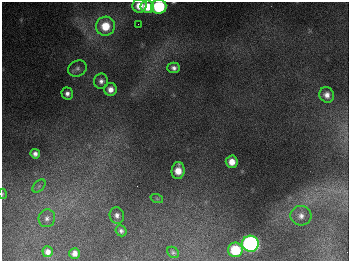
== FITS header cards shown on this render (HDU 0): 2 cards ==
NAXIS1  =                  347
NAXIS2  =                  259

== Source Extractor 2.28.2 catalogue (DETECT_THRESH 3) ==
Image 347 x 259 px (HDU 0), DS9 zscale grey, 1 PNG px = 1 image px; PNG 351 x 263 px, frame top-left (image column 1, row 259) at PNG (2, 2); each listed source drawn as its Kron ellipse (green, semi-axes under 4 px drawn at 4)
Background 678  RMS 50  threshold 150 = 3 sigma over >= 5 px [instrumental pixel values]
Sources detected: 26; all 26 listed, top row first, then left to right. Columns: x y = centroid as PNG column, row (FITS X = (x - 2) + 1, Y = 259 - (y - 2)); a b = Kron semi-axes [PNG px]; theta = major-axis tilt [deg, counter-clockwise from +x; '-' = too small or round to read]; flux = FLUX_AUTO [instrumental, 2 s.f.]
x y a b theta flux
139 6 7 7 - 4.4e+04
147 7 6 6 - 6.5e+04
159 7 7 7 - 2.6e+05
138 24 2 2 - 2.1e+03
105 26 9 9 - 8.8e+04
77 68 9 8 - 1.3e+04
174 68 6 5 - 1.3e+04
101 81 7 7 - 1.4e+04
110 89 6 6 - 2.3e+04
67 94 6 5 - 1.4e+04
327 95 8 7 - 2.1e+04
35 154 5 4 - 1.3e+04
232 162 6 6 - 3.5e+04
178 170 8 6 86 4.3e+04
39 186 8 5 45 6.8e+03
2 194 5 3 - 2.9e+03
157 199 6 4 -19 4.4e+03
117 215 8 7 - 1.5e+04
301 216 10 10 - 2.2e+04
47 218 9 8 - 1.5e+04
121 231 6 5 - 8.6e+03
250 244 8 8 - 1.1e+06
235 250 7 7 - 1.2e+05
48 252 5 5 - 1.7e+04
173 252 6 5 - 5.6e+03
74 253 5 5 - 1.9e+04
At the frame edge (FLAGS 8, measured only in part): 2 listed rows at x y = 159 7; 2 194